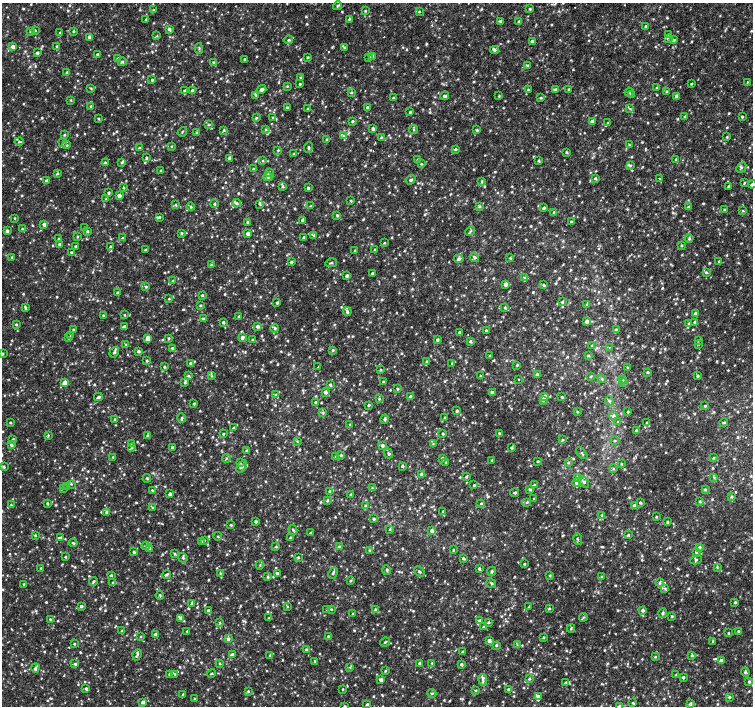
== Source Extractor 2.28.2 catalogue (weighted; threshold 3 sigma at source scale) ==
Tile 10 of 4 x 4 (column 2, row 3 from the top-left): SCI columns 1503-3004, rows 1575-2981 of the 6016 x 6028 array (HDU 1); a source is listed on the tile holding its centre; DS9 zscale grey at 2 x 2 block average (1 PNG px = mean of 2 x 2 image px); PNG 755 x 708 px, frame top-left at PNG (2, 3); each listed source drawn as its Kron ellipse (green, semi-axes under 4 px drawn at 4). Shown black and unused: <1% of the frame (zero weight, under 2 of 3 exposures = <1% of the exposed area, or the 3 px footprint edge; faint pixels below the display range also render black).
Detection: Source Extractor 2.28.2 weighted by HDU 2 'WHT'; one run over the whole footprint, this tile lists its part. Background 0.0049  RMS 0.0029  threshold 0.0131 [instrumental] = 3 sigma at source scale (4.5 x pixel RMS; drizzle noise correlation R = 1.50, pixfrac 1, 0.0396/0.0396 arcsec/px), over >= 5 px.
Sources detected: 1480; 2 too faint to see at this stretch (2 x 2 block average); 1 cosmic-ray / hot-pixel residue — neither listed nor drawn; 5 coinciding with a brighter row at this scale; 27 inside a brighter listed object's ellipse — not listed separately; of the other 1445, all 500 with FLUX_AUTO >= 0.663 (the completeness limit of this list) listed and drawn (945 fainter detections not listed), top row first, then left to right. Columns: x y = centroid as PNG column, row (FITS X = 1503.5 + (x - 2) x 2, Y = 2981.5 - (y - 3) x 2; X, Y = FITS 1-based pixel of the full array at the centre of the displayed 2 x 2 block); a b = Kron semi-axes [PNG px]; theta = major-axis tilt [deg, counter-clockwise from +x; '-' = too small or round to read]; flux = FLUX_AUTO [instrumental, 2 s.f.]
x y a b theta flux
338 6 5 3 - 0.94
530 9 3 2 - 0.8
154 10 4 3 - 0.77
365 11 3 2 - 0.67
419 12 3 3 - 0.7
146 19 2 2 - 0.74
349 19 3 3 - 0.79
500 21 3 3 - 1.3
519 22 4 3 - 1.5
645 26 3 3 - 1
169 29 4 3 - 1.9
35 30 3 2 - 0.73
30 31 3 2 - 0.85
74 31 4 3 - 0.8
60 33 3 2 - 0.7
669 34 3 3 - 0.67
157 36 4 3 - 0.74
90 38 3 3 - 4.2
668 38 4 3 - 1.9
288 40 5 3 - 1
674 40 4 3 - 1
532 41 3 3 - 1.5
57 46 3 3 - 1.2
13 47 3 3 - 3.2
344 47 4 3 - 0.79
199 48 5 3 - 0.96
494 50 4 3 - 1
37 53 3 2 - 1.7
97 54 3 2 - 0.78
372 56 4 3 - 1.2
308 57 3 3 - 0.84
369 57 3 3 - 1.1
118 58 4 3 - 0.78
245 59 3 3 - 0.76
122 62 4 3 - 1.1
213 62 3 3 - 0.78
527 66 4 3 - 0.91
67 72 3 3 - 1.1
300 78 3 3 - 0.75
152 80 3 2 - 1
748 82 2 2 - 1.3
300 84 3 2 - 0.77
691 84 3 2 - 0.79
287 86 3 3 - 0.76
91 88 3 3 - 0.71
657 88 4 3 - 1.2
262 89 5 3 - 2.5
528 89 3 3 - 0.69
569 89 3 2 - 0.81
184 90 3 3 - 0.67
555 90 4 3 - 1.5
192 91 4 3 - 1.7
666 91 3 3 - 0.76
351 92 3 3 - 0.87
629 92 4 3 - 0.74
256 95 3 3 - 0.74
631 95 3 3 - 1.6
445 96 4 3 - 1.6
499 96 4 3 - 0.79
677 96 3 3 - 3.4
393 98 3 2 - 1.1
541 98 3 3 - 0.88
71 100 3 3 - 0.72
91 106 3 3 - 0.83
287 107 3 3 - 0.9
367 108 3 3 - 2.5
308 109 4 3 - 0.7
630 109 4 3 - 0.84
410 112 3 3 - 0.94
273 117 2 2 - 0.73
684 117 3 2 - 0.68
742 117 2 2 - 0.9
98 118 3 3 - 0.71
256 118 3 3 - 0.85
352 121 3 3 - 1
592 121 3 3 - 2.6
608 123 3 3 - 0.74
208 125 4 3 - 0.72
266 129 4 3 - 0.69
373 129 4 3 - 2.2
224 130 3 3 - 0.8
414 130 4 3 - 0.87
477 130 3 3 - 0.84
182 132 5 2 - 0.7
197 132 3 3 - 0.76
64 135 3 3 - 0.87
343 136 3 3 - 0.88
381 137 3 3 - 0.68
727 137 3 2 - 0.72
327 140 3 3 - 1.1
19 142 4 3 - 0.87
63 143 3 3 - 0.71
67 145 4 3 - 0.76
629 145 3 3 - 0.7
171 146 3 3 - 0.69
139 148 2 2 - 0.77
308 148 5 3 - 0.96
455 149 3 3 - 1.1
278 150 3 3 - 0.7
566 152 4 2 - 0.68
294 154 4 3 - 0.76
146 158 3 2 - 0.86
229 158 3 2 - 1.4
676 159 3 3 - 0.94
417 160 3 3 - 0.77
539 160 3 3 - 1
263 161 3 3 - 0.74
122 162 4 3 - 1
105 163 3 3 - 1
421 164 4 3 - 0.66
630 165 4 3 - 0.97
741 168 6 3 46 1.1
253 169 3 2 - 0.77
161 171 3 2 - 0.67
269 172 4 3 - 1.1
57 174 3 3 - 0.88
268 177 5 4 - 1.6
595 178 3 3 - 1.1
659 178 2 2 - 0.84
411 180 5 3 - 1.2
47 181 3 3 - 2.4
482 181 3 2 - 0.78
744 183 3 2 - 0.69
752 184 4 3 - 1.6
283 186 3 3 - 0.93
729 186 2 2 - 1.3
123 188 3 3 - 0.74
308 188 2 2 - 1.2
109 193 2 2 - 1.2
119 195 3 2 - 3.8
106 199 3 3 - 0.74
351 201 3 3 - 0.74
236 203 4 3 - 1.3
214 204 3 3 - 0.93
260 204 4 3 - 1.1
176 205 4 3 - 0.93
311 206 4 3 - 0.74
191 207 4 4 - 1.3
480 207 4 3 - 0.94
688 207 4 3 - 0.99
544 208 4 2 - 1.1
725 210 3 3 - 1
743 211 3 3 - 0.8
554 212 4 3 - 1.1
337 215 3 3 - 0.78
159 217 3 3 - 0.99
14 218 2 2 - 0.68
302 220 2 2 - 1.4
248 222 3 3 - 1.1
571 222 2 2 - 1.1
44 224 3 3 - 2.4
84 228 3 2 - 0.86
22 229 3 3 - 0.75
7 231 3 3 - 1.7
87 231 3 3 - 1
470 231 5 3 - 1.1
182 233 3 3 - 1
248 233 3 2 - 3.5
314 235 3 3 - 0.73
77 237 3 2 - 0.67
304 237 3 2 - 1.3
122 238 3 3 - 0.7
689 238 5 3 - 1.2
59 239 3 2 - 0.95
384 243 3 2 - 0.66
59 244 3 3 - 1
75 246 2 2 - 0.82
682 246 3 3 - 0.74
110 247 4 3 - 1.1
145 250 3 3 - 0.74
375 250 3 3 - 0.86
355 251 3 3 - 0.72
71 252 3 2 - 0.68
12 257 3 3 - 0.68
474 257 5 3 - 1.2
510 258 4 3 - 0.68
459 259 5 4 - 1.7
719 261 3 3 - 0.93
291 262 3 3 - 1.1
331 263 6 3 11 0.9
211 265 3 3 - 0.73
706 272 4 3 - 1
372 273 2 2 - 0.97
347 276 3 3 - 1.6
524 278 3 3 - 0.91
173 281 3 3 - 0.74
505 284 3 3 - 2.8
543 285 3 3 - 1.1
146 287 3 3 - 0.83
118 293 3 2 - 1.8
202 295 3 3 - 0.95
169 299 3 3 - 0.67
562 302 3 3 - 0.83
277 303 3 2 - 0.94
587 304 3 3 - 0.77
200 306 3 3 - 0.84
25 307 4 2 - 1.2
505 307 3 3 - 0.8
347 312 4 3 - 1.4
696 314 3 3 - 3.5
103 315 3 2 - 0.79
125 315 3 3 - 0.73
239 316 3 2 - 0.91
203 319 3 3 - 1.4
587 321 3 3 - 2.5
223 322 2 2 - 1.4
694 322 3 3 - 0.81
689 323 4 3 - 0.97
16 325 3 3 - 0.85
258 326 3 2 - 2.4
124 327 3 3 - 2.1
275 328 4 4 - 1.2
616 329 4 3 - 0.8
73 330 3 3 - 0.84
486 330 3 2 - 0.91
459 332 3 2 - 1
71 335 3 3 - 0.69
242 337 3 3 - 2.5
68 338 3 3 - 0.8
148 338 3 3 - 9.7
169 338 3 3 - 0.71
252 340 3 3 - 0.67
437 340 3 3 - 1.4
470 341 4 3 - 1.2
698 341 3 3 - 0.75
126 344 3 3 - 0.67
698 344 3 3 - 0.82
592 346 3 2 - 0.86
609 347 2 2 - 0.67
172 348 3 3 - 1.3
333 350 3 3 - 0.9
138 351 2 2 - 2
114 352 5 3 - 1.2
2 354 3 3 - 1.1
588 355 3 3 - 0.74
490 356 3 3 - 0.91
147 361 3 3 - 0.77
426 361 3 3 - 0.67
191 363 3 3 - 1.7
452 363 4 3 - 0.79
517 365 2 2 - 0.88
164 367 3 2 - 1.1
318 367 2 2 - 0.68
628 368 3 3 - 0.7
380 370 3 3 - 0.69
648 372 3 3 - 0.85
537 375 3 3 - 1.9
189 376 4 3 - 1.2
212 376 4 3 - 0.78
480 376 3 2 - 0.8
698 376 3 3 - 1.2
590 377 4 3 - 0.73
518 379 2 2 - 1.7
602 379 3 3 - 0.86
623 379 3 3 - 0.81
185 382 4 3 - 0.84
383 382 2 2 - 0.71
65 383 3 3 - 8.5
623 383 3 2 - 1.2
330 385 3 3 - 1
397 389 3 3 - 0.89
325 392 3 3 - 2.8
492 392 3 3 - 2.3
275 395 3 3 - 0.8
411 396 3 3 - 2.4
544 396 4 3 - 5.8
98 397 4 3 - 1.7
562 397 3 2 - 0.81
379 399 3 3 - 0.92
543 400 3 3 - 0.79
609 401 4 4 - 1.2
316 402 3 3 - 1.4
194 404 3 3 - 0.88
368 405 3 2 - 0.77
705 406 3 3 - 0.86
457 411 3 3 - 1.1
577 412 2 2 - 0.69
628 412 3 3 - 0.88
323 413 4 3 - 1.2
613 416 5 4 - 1.9
445 417 2 2 - 0.81
181 418 4 3 - 1.1
115 419 4 3 - 0.86
385 419 4 3 - 1.4
618 422 3 3 - 0.72
10 423 3 2 - 0.8
647 423 4 4 - 1.2
724 423 4 2 - 0.85
350 424 3 3 - 0.71
233 428 3 2 - 0.82
636 430 3 3 - 0.92
499 433 3 3 - 1
223 434 3 3 - 0.82
443 434 2 2 - 0.97
48 435 3 3 - 0.76
147 435 3 3 - 0.87
13 439 3 2 - 0.66
562 440 3 3 - 0.7
297 441 4 3 - 0.71
615 441 4 2 - 0.68
132 444 3 3 - 0.83
433 444 3 3 - 0.73
11 445 3 3 - 1.8
382 446 3 3 - 1.6
132 448 3 3 - 0.76
172 448 3 3 - 1.6
511 448 3 3 - 0.95
246 451 3 3 - 0.88
582 453 7 3 -48 0.99
389 454 5 3 - 0.98
341 455 3 3 - 1.1
113 457 3 3 - 0.74
336 457 3 3 - 0.99
227 458 4 3 - 0.7
442 458 3 3 - 1.6
713 458 3 3 - 0.81
492 460 3 2 - 0.72
538 461 3 2 - 0.67
240 462 3 3 - 0.78
446 463 3 3 - 0.72
568 463 3 3 - 0.77
621 464 3 3 - 0.72
242 466 7 4 54 1.8
402 466 2 2 - 1.4
4 467 3 3 - 1.2
613 469 4 3 - 0.76
421 474 3 2 - 1.6
466 477 3 3 - 0.84
714 477 4 3 - 0.8
147 478 4 2 - 0.73
577 478 4 3 - 0.88
584 482 7 3 -53 1.5
576 483 4 4 - 2.1
71 484 3 3 - 0.71
474 485 3 3 - 0.83
534 485 3 3 - 0.77
67 486 3 3 - 1.2
63 488 4 2 - 0.69
372 488 3 3 - 0.67
530 489 4 3 - 1.2
705 489 3 3 - 1
152 490 3 2 - 0.78
330 491 3 3 - 0.95
515 493 4 2 - 0.89
170 494 3 2 - 1.9
351 495 3 3 - 1.1
731 496 4 3 - 1.1
534 499 3 2 - 0.69
327 500 3 3 - 1
700 501 3 2 - 0.97
527 502 4 3 - 0.95
47 503 3 3 - 0.87
481 503 3 2 - 0.8
640 503 3 3 - 0.87
11 505 3 2 - 0.67
634 505 3 3 - 2
365 506 3 2 - 0.72
152 508 3 3 - 0.92
443 511 3 3 - 0.9
107 512 3 3 - 1.7
602 515 3 3 - 0.99
656 517 2 2 - 0.76
374 519 3 3 - 0.98
256 522 3 3 - 1.2
667 522 3 3 - 0.97
231 525 2 2 - 0.95
390 529 3 3 - 0.77
293 530 5 3 - 0.89
432 531 4 3 - 2
310 533 2 2 - 0.68
35 535 3 2 - 0.7
628 535 3 3 - 0.87
218 536 4 2 - 0.69
61 537 3 2 - 0.67
290 538 3 3 - 1
578 539 6 3 -64 1.2
204 540 3 3 - 0.74
201 542 3 3 - 1.3
73 543 4 2 - 0.94
146 546 4 3 - 0.95
276 547 4 3 - 0.68
339 547 3 3 - 1.1
700 547 3 3 - 1.3
149 548 3 3 - 2.8
369 550 3 3 - 0.83
453 550 4 2 - 0.74
134 552 3 3 - 1.5
696 552 3 3 - 1
175 554 3 3 - 0.84
65 557 2 2 - 0.67
298 557 3 3 - 0.86
183 558 5 3 - 1.1
463 558 3 2 - 1.3
696 560 6 4 28 1.2
524 564 2 2 - 0.74
260 565 4 3 - 0.7
717 567 4 3 - 0.79
41 568 3 2 - 0.86
479 569 3 2 - 1.5
387 570 5 3 - 0.99
492 571 5 3 - 1.1
420 572 6 3 -44 1.1
220 573 3 3 - 0.83
277 573 3 3 - 2.3
333 573 6 3 64 1.4
111 575 3 3 - 1.1
166 575 5 3 - 1.1
550 576 3 3 - 0.73
268 577 3 3 - 1.1
602 577 4 3 - 0.72
351 580 3 3 - 0.95
93 581 4 2 - 0.99
113 582 3 3 - 0.71
491 583 5 3 - 1.1
660 583 4 3 - 1
24 584 3 2 - 0.69
665 588 3 3 - 0.88
160 595 5 2 - 0.72
735 602 3 3 - 1.1
191 604 4 3 - 0.85
81 606 3 3 - 1.5
287 607 3 3 - 0.7
529 607 3 2 - 0.8
331 609 3 3 - 0.78
375 609 3 3 - 0.91
549 609 3 3 - 0.86
208 610 3 3 - 1.4
327 610 3 2 - 0.69
643 610 3 3 - 1.7
663 613 5 3 - 1.2
353 614 2 2 - 0.97
672 616 3 3 - 0.74
583 617 4 3 - 0.78
180 618 4 3 - 1.6
269 618 3 3 - 0.85
50 619 3 2 - 0.74
479 621 3 3 - 2
220 622 3 3 - 0.74
488 622 3 3 - 0.9
483 627 3 3 - 0.73
571 628 4 2 - 0.71
122 631 3 3 - 0.88
187 631 2 2 - 0.77
738 631 3 3 - 0.79
728 633 2 2 - 0.75
155 634 3 3 - 1.4
141 636 3 3 - 0.67
328 636 3 2 - 0.82
544 638 3 3 - 0.71
228 639 4 4 - 1.7
489 641 3 3 - 3.2
713 641 3 2 - 0.97
385 642 5 2 - 0.83
74 644 3 2 - 0.77
496 645 3 3 - 0.99
517 645 3 2 - 0.68
306 649 3 3 - 0.85
463 652 3 2 - 1
137 655 6 3 64 1.3
233 655 4 2 - 2
692 655 3 3 - 1.2
270 656 3 2 - 0.91
655 657 3 3 - 0.73
315 661 4 3 - 0.76
721 661 3 3 - 5.5
220 663 3 2 - 0.71
420 663 3 2 - 1.4
432 663 3 2 - 1.1
75 664 3 3 - 1.3
461 664 3 2 - 1.6
350 667 3 3 - 0.8
35 668 4 4 - 1.5
385 671 3 3 - 0.77
745 672 4 4 - 1.1
211 673 4 2 - 0.71
170 674 3 3 - 1.3
175 674 4 3 - 0.94
676 675 3 2 - 0.74
683 677 3 2 - 1.2
529 679 3 3 - 0.92
381 680 3 2 - 2.2
483 680 6 4 -80 2
566 682 3 3 - 0.79
749 682 3 3 - 1.1
86 689 3 3 - 1.4
343 689 2 2 - 0.71
508 689 3 3 - 0.92
248 691 3 3 - 0.87
476 691 3 3 - 0.73
432 693 4 3 - 1
183 694 3 2 - 0.66
538 696 4 3 - 1.4
729 697 3 3 - 1.1
194 699 2 2 - 0.67
143 702 3 2 - 2.3
633 703 3 3 - 0.84
691 703 4 3 - 1.1
367 704 3 2 - 0.95
344 706 3 2 - 0.73
619 706 4 3 - 0.93
Isophote crosses this tile's border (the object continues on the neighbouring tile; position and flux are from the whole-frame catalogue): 4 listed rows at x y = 752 184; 2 354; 344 706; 619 706